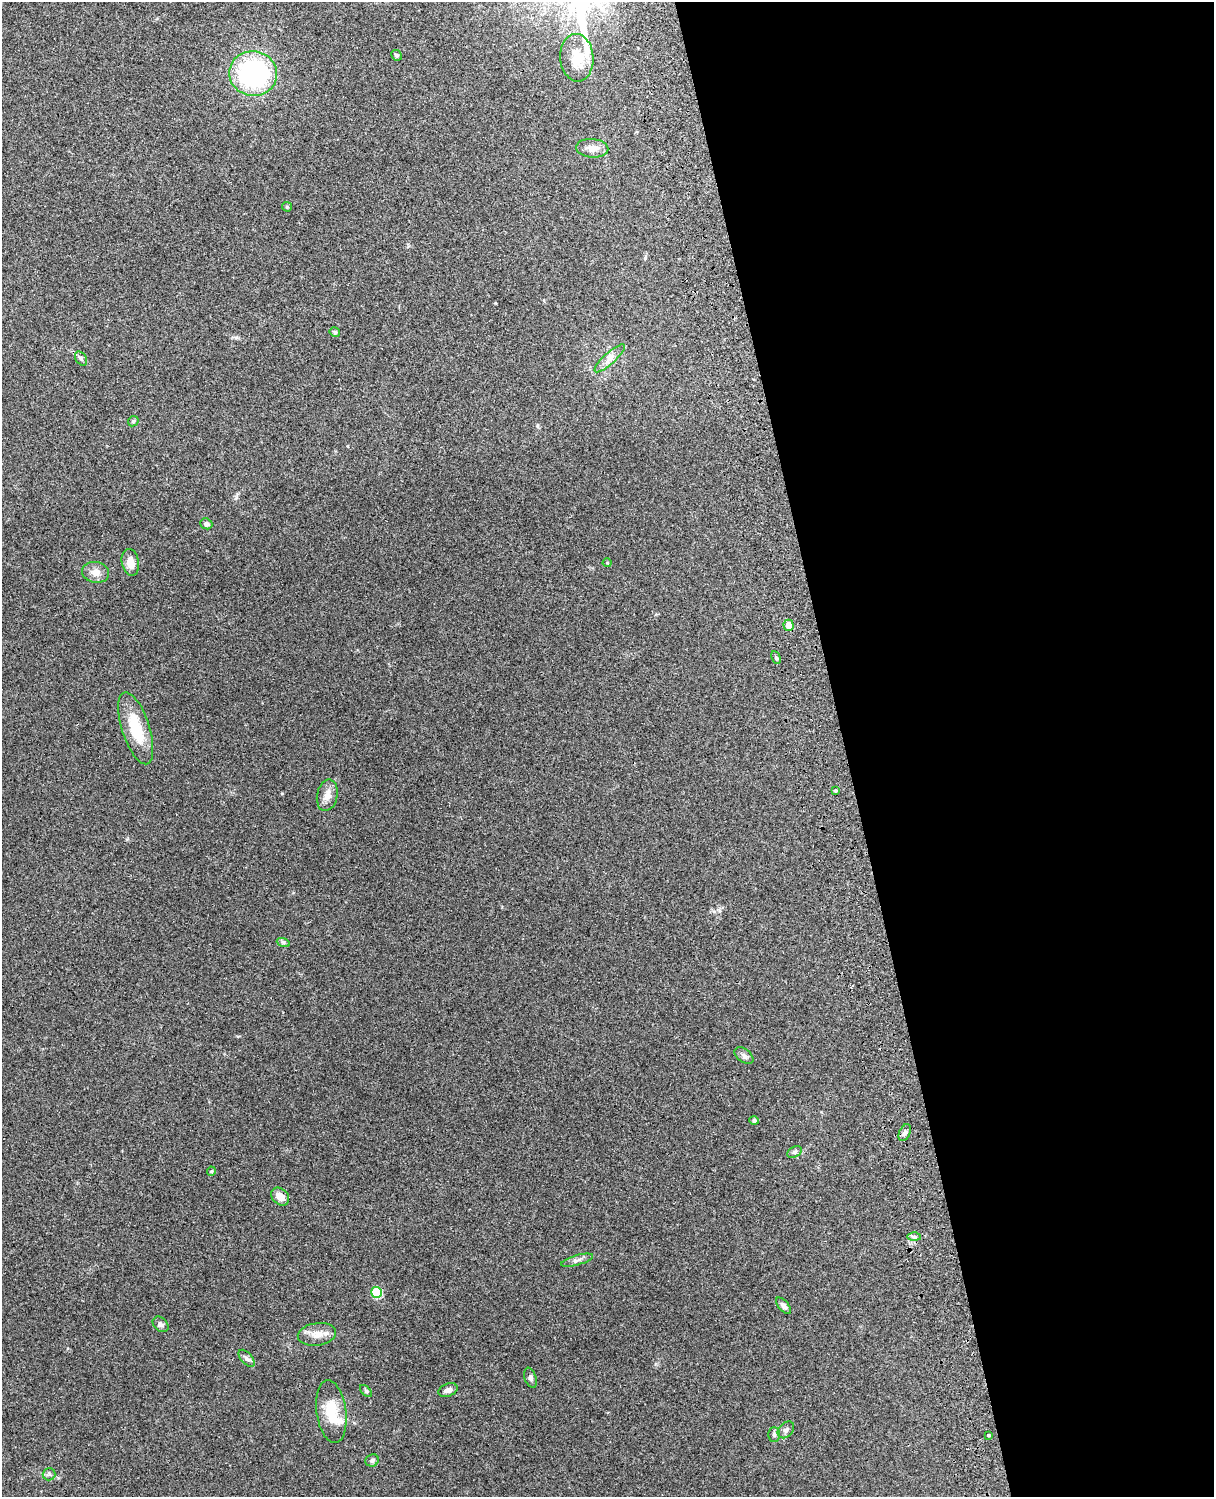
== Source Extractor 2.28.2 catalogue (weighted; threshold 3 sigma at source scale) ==
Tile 8 of 4 x 3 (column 4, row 2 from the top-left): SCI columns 3754-4965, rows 1660-3154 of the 5086 x 4927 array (HDU 1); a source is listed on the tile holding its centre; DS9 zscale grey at full resolution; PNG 1216 x 1499 px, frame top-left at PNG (2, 2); each listed source drawn as its Kron ellipse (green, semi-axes under 4 px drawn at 4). Shown black and unused: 31% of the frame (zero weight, under 3 of 4 exposures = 6% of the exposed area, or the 3 px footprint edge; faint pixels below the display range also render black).
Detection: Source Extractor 2.28.2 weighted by HDU 2 'WHT'; one run over the whole footprint, this tile lists its part. Background 0.203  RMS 0.0081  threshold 0.0365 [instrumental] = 3 sigma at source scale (4.5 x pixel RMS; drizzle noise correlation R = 1.50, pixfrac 1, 0.05/0.05 arcsec/px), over >= 5 px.
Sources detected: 42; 1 inside a brighter listed object's ellipse — not listed separately; the other 41 listed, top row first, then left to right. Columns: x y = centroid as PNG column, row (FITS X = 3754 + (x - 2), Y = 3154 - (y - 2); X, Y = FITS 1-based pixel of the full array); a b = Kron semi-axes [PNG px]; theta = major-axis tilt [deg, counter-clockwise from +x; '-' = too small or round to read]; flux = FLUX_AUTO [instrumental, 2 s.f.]
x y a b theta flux
396 55 5 5 - 1.5
577 58 24 16 -86 16
253 74 24 22 -10 120
592 148 16 9 -5 6.3
287 207 5 4 - 0.9
335 332 5 5 - 1.4
610 358 20 5 42 5.1
81 359 8 5 -56 1.7
133 421 6 4 46 1.2
206 524 6 5 - 2.3
130 562 13 8 -79 7.8
607 563 4 4 - 0.69
96 572 13 10 -11 6.2
788 625 5 5 - 9
776 657 6 4 -62 1.2
136 728 37 13 -72 30
835 791 3 3 - 1.6
327 795 16 10 78 6.1
283 942 7 4 -19 1.3
744 1056 11 6 -38 2.5
754 1120 5 4 - 2.2
905 1133 9 5 65 2.3
794 1152 8 5 27 1.6
211 1171 5 4 - 0.95
280 1196 10 8 -44 7.4
914 1237 6 4 -1 1.6
577 1260 16 5 16 3.3
377 1292 5 5 - 42
784 1306 10 5 -50 2.9
161 1324 9 6 -44 2.2
317 1334 19 11 9 8.3
247 1358 10 5 -48 2.3
530 1378 10 5 -70 2.2
448 1390 10 6 20 3.4
366 1391 7 4 -45 1.3
331 1412 32 15 -82 21
786 1430 9 6 46 2.5
774 1435 7 5 -89 1.7
989 1435 3 3 - 1.5
372 1460 7 6 - 2.1
49 1474 6 6 - 1.7